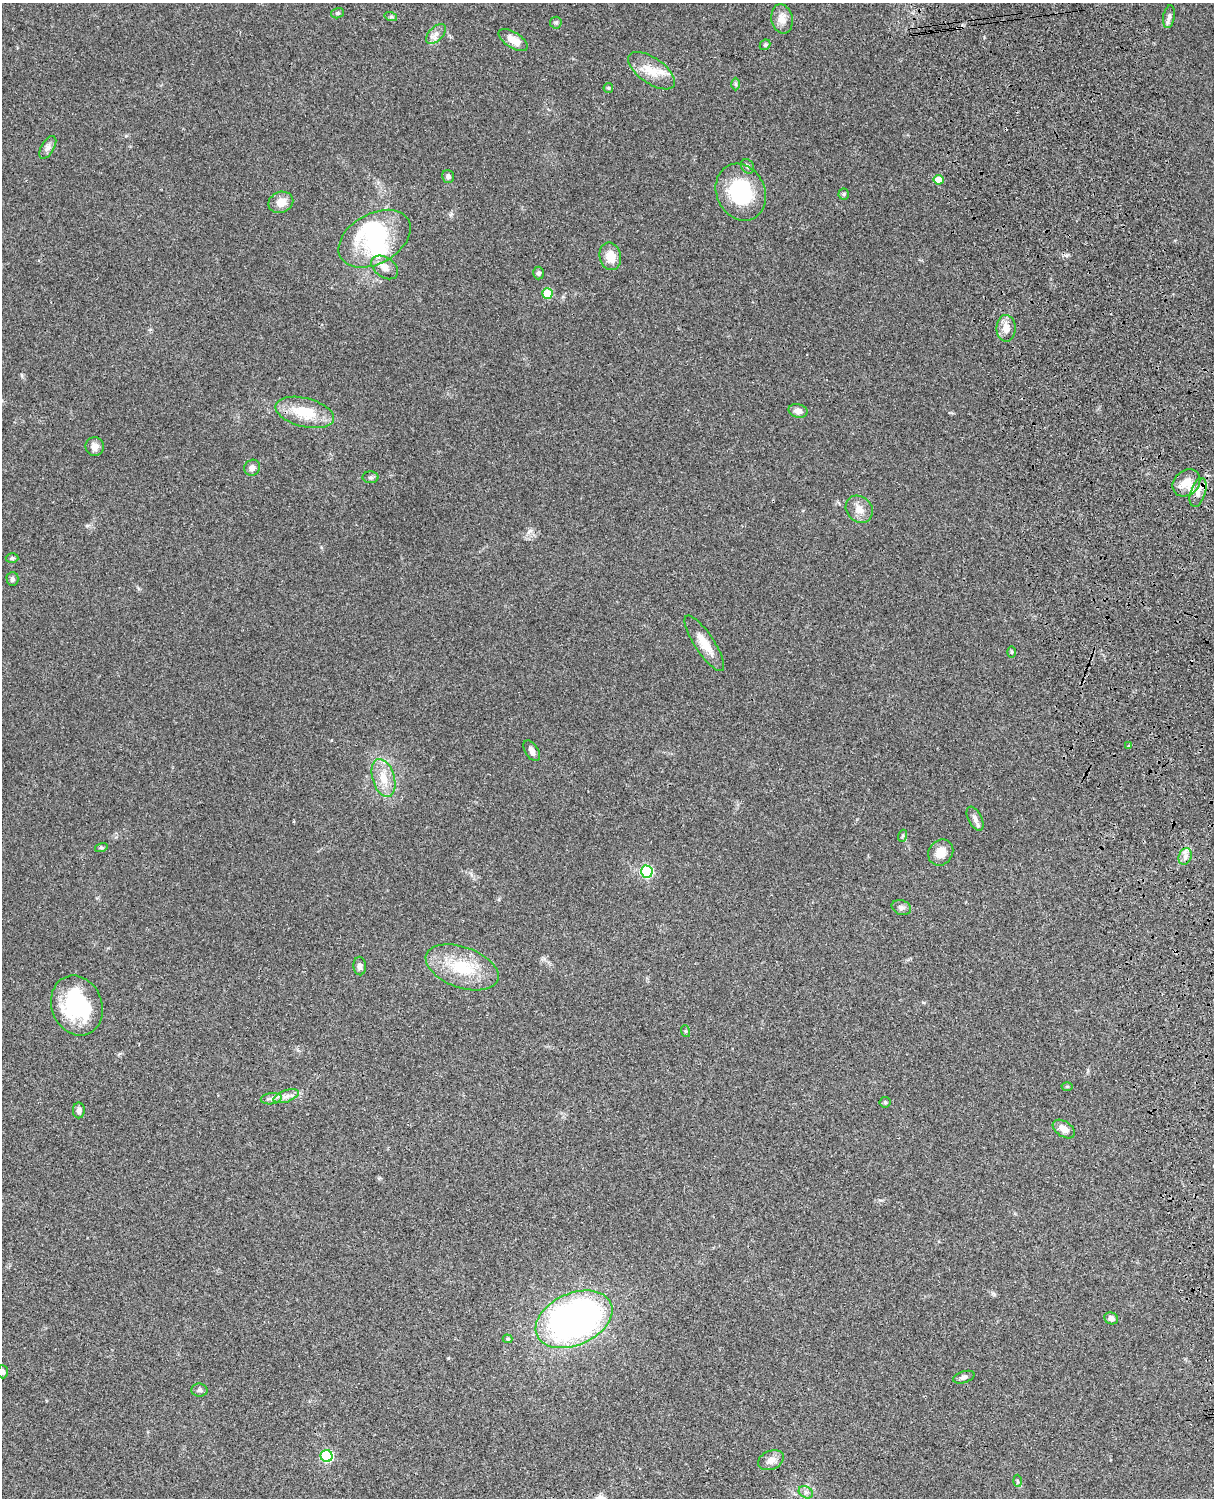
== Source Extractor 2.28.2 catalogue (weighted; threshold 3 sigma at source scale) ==
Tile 6 of 4 x 3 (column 2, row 2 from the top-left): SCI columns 1334-2545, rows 1773-3268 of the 5088 x 4927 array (HDU 1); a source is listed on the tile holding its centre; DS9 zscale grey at full resolution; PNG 1216 x 1500 px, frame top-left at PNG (2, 3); each listed source drawn as its Kron ellipse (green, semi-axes under 4 px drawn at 4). Shown black and unused: <1% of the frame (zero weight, under 3 of 4 exposures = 6% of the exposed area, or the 3 px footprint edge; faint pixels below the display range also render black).
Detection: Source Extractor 2.28.2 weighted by HDU 2 'WHT'; one run over the whole footprint, this tile lists its part. Background 0.0923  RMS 0.0062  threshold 0.0279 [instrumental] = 3 sigma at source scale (4.5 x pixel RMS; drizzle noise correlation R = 1.50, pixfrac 1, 0.05/0.05 arcsec/px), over >= 5 px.
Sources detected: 70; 2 inside a brighter object's white glare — neither listed nor drawn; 2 inside a brighter listed object's ellipse — not listed separately; the other 66 listed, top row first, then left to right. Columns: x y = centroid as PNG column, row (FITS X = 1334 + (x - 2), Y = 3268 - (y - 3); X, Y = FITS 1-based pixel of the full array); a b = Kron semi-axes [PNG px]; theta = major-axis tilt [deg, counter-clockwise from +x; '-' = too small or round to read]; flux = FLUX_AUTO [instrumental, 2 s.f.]
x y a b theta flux
338 13 6 5 - 1.1
391 17 6 4 -17 0.85
1169 17 11 5 81 2.2
782 19 15 10 -78 5.7
556 23 6 6 - 1.3
436 34 12 7 45 3.3
513 40 16 7 -32 7.4
765 45 6 4 43 0.91
652 71 27 12 -35 12
735 84 6 4 -89 0.82
608 88 5 5 - 0.72
48 147 13 6 59 2.5
748 166 8 6 -54 1.4
448 176 6 6 - 2
938 180 5 5 - 9.8
741 192 29 24 -65 43
844 194 5 5 - 0.86
281 202 13 10 22 6.6
374 239 39 25 29 53
610 256 14 10 -76 8.6
385 267 15 10 -36 5.1
539 273 6 5 - 1.4
547 294 5 5 - 20
1006 328 13 9 -89 6.2
798 411 9 6 -13 3.7
305 412 30 14 -14 20
95 446 9 9 - 4
252 468 8 7 - 2.7
370 477 8 6 1 1.3
1186 483 15 12 42 10
1198 492 15 7 71 4.2
859 509 15 12 -43 5.9
12 558 6 4 -1 0.97
12 579 7 6 - 1.5
704 643 33 9 -56 9.9
1012 652 5 3 - 0.68
1129 746 3 3 - 0.89
532 751 11 6 -57 2.7
383 778 19 11 -73 10
975 819 13 6 -63 2.9
902 836 6 4 71 0.74
101 848 6 4 17 0.82
941 852 13 12 - 7
1185 856 8 6 70 2.7
647 872 6 6 - 55
901 907 10 7 -18 2
360 966 9 6 -87 2.1
462 967 38 20 -20 28
77 1006 31 25 -68 49
685 1031 6 4 -71 0.67
1067 1086 5 3 - 0.62
286 1096 13 6 19 3.2
271 1099 10 5 7 2.2
885 1102 5 5 - 0.84
79 1110 8 6 -89 2.2
1064 1129 12 7 -34 5
1111 1318 7 5 -26 2.8
574 1319 40 26 24 250
508 1339 5 4 - 0.76
3 1372 6 5 - 1.5
964 1377 11 5 18 2.2
199 1390 8 6 -6 1.7
327 1456 6 6 - 66
771 1460 13 9 23 4.2
1017 1481 6 4 -88 0.74
806 1492 7 5 -30 1.7
Isophote crosses this tile's border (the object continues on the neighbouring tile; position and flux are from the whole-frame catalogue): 1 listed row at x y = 3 1372